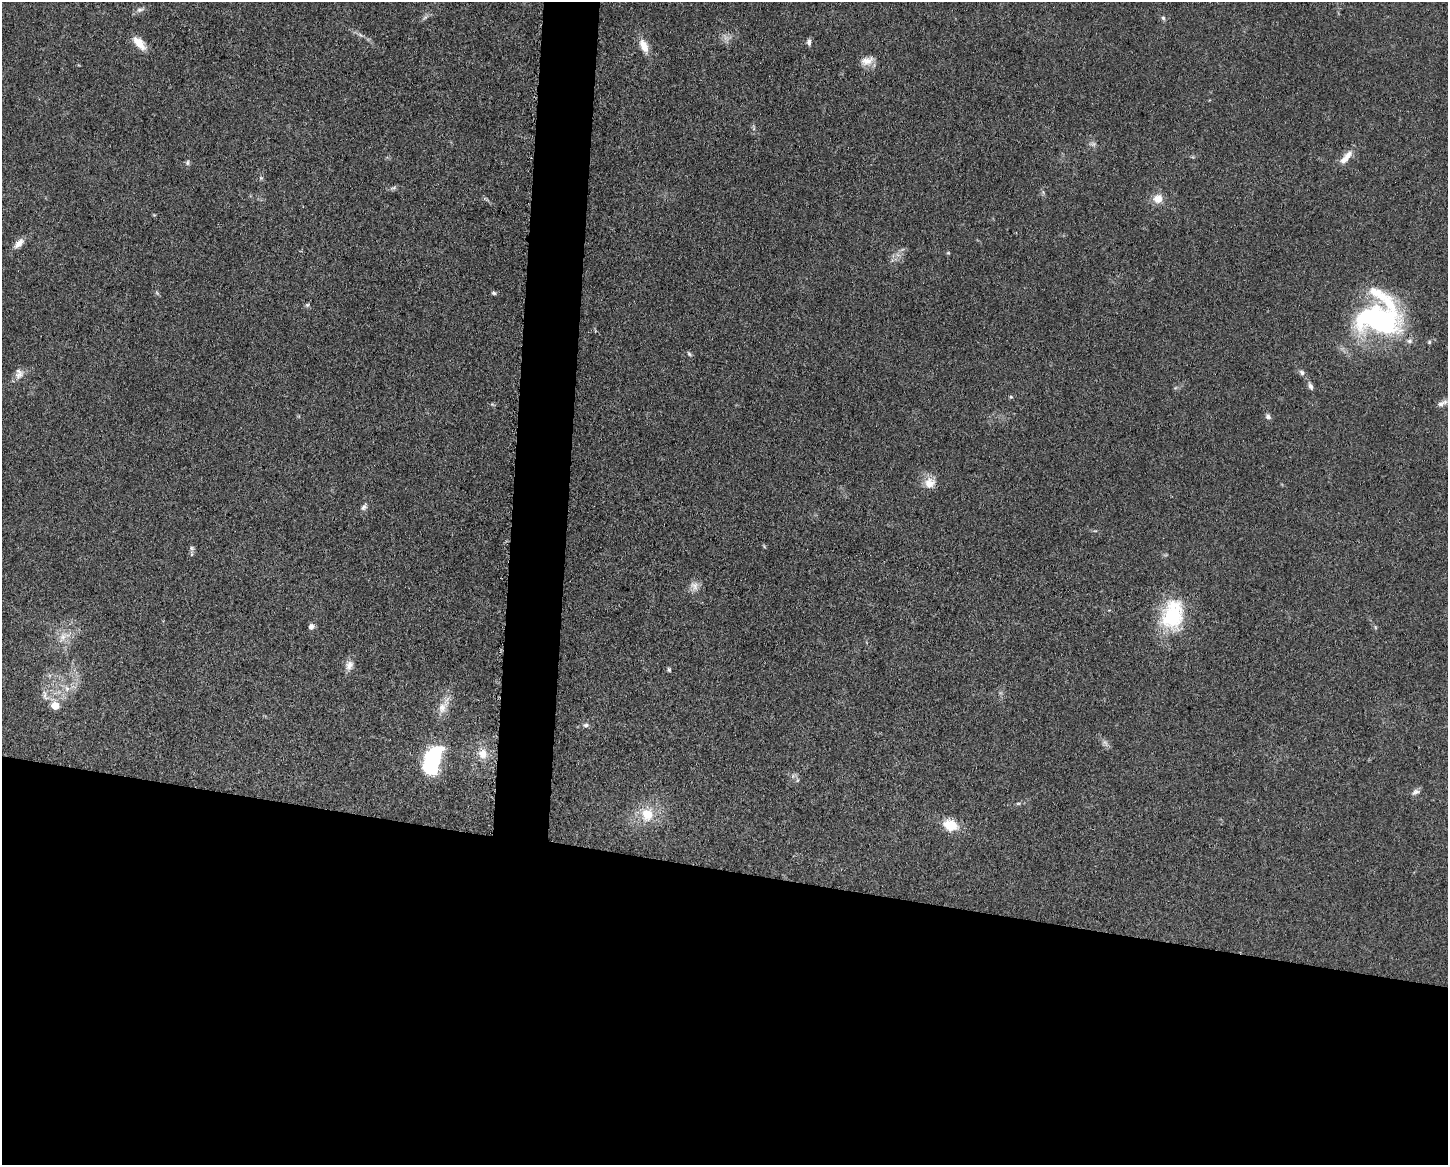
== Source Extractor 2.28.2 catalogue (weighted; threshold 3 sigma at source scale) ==
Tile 11 of 3 x 4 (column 2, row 4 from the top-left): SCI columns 1679-3124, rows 4-1166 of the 4683 x 4655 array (HDU 1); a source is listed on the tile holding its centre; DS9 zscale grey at full resolution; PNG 1450 x 1167 px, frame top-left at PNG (2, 2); no overlay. Shown black and unused: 28% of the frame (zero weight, under 3 of 5 exposures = <1% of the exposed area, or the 3 px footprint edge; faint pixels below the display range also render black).
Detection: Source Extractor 2.28.2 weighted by HDU 2 'WHT'; one run over the whole footprint, this tile lists its part. Background 0.0606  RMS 0.0057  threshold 0.0255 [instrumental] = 3 sigma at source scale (4.5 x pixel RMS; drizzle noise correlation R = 1.50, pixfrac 1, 0.05/0.05 arcsec/px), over >= 5 px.
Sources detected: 55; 2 too faint to see at this stretch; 1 inside a brighter object's white glare — not listed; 2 inside a brighter listed object's ellipse — not listed separately; the other 50 listed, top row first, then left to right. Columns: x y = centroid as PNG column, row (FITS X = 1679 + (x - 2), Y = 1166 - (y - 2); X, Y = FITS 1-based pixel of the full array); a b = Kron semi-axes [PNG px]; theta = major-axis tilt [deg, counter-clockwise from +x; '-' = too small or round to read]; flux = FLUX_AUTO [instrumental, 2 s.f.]
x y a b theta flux
140 10 10 6 12 2.2
425 17 7 4 20 1.2
1163 18 5 5 - 1.1
360 35 9 3 -45 1.2
809 42 8 5 -85 1.9
139 43 19 9 -50 7.7
644 46 20 9 -67 6.3
867 61 17 10 16 5.2
1346 157 22 8 51 6.1
187 163 7 5 89 1.2
261 178 6 4 -44 0.81
394 188 8 4 19 1.2
1158 199 12 11 - 6
19 243 14 8 45 4.2
948 253 5 4 - 0.62
494 293 6 5 - 0.99
307 305 6 5 - 0.95
1377 320 49 27 -11 110
1429 342 6 4 49 0.78
689 354 6 4 -46 0.91
1302 373 8 6 -47 1.7
19 375 13 10 8 3.7
1310 386 10 6 -68 2.1
1011 397 5 3 - 0.61
1442 403 15 6 26 2.7
1268 416 8 6 -52 1.7
930 483 15 14 - 7
364 507 10 6 56 1.8
191 548 6 5 - 1.2
192 554 6 4 71 0.81
694 586 13 9 -48 3.8
1172 615 39 26 78 39
311 627 6 6 - 2.3
1375 627 6 3 -72 0.67
63 637 16 9 63 5.7
349 665 14 10 68 3.9
669 670 6 4 -74 0.89
67 689 9 7 -89 2.8
45 696 17 7 -67 3.5
55 706 6 6 - 11
443 706 28 10 60 7.3
586 725 8 5 1 1.5
1105 743 8 5 -32 1.8
483 754 13 12 - 7.2
432 756 25 14 40 36
798 780 6 4 70 0.72
1415 792 11 7 28 2.1
1018 803 6 4 0 0.75
647 814 20 18 87 14
950 825 13 10 -21 15